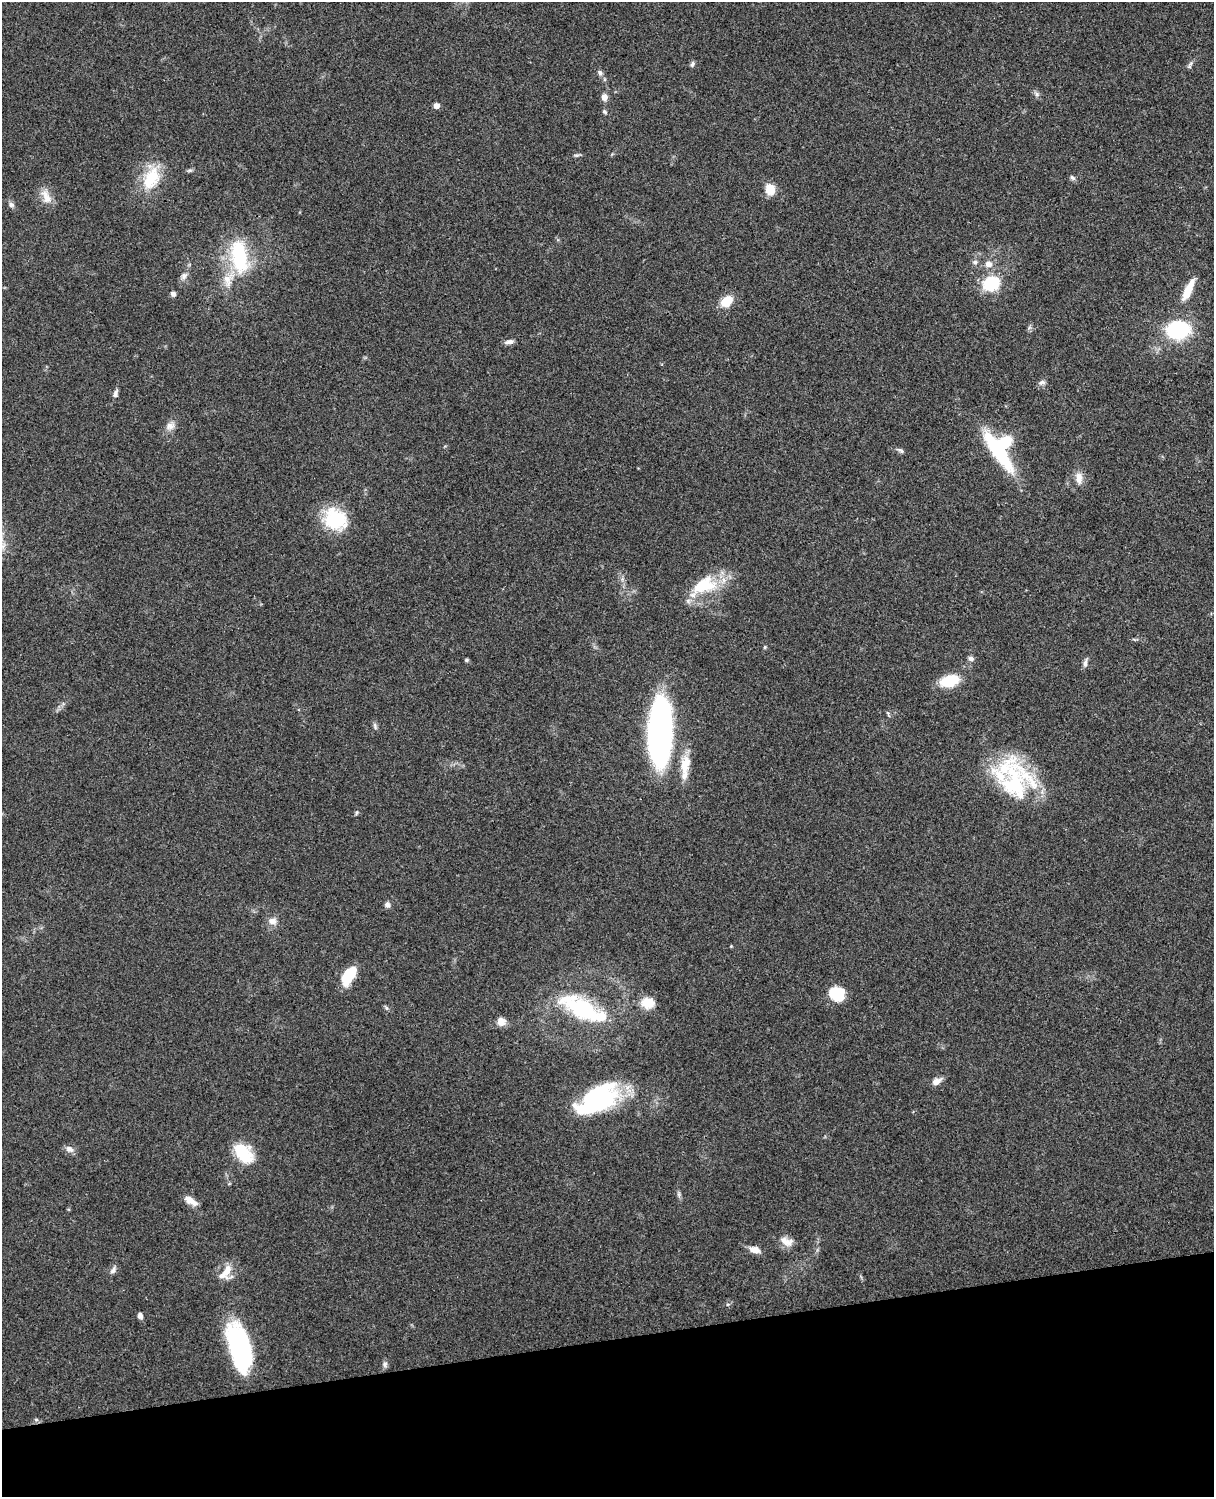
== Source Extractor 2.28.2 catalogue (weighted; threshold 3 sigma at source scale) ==
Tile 10 of 4 x 3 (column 2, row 3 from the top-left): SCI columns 1331-2542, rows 165-1659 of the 5088 x 4928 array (HDU 1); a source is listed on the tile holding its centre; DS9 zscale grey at full resolution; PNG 1216 x 1499 px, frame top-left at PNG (2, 2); no overlay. Shown black and unused: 10% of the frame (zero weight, under 3 of 4 exposures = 6% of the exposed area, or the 3 px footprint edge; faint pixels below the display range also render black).
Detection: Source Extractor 2.28.2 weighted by HDU 2 'WHT'; one run over the whole footprint, this tile lists its part. Background 0.0884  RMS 0.0061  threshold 0.0275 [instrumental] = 3 sigma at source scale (4.5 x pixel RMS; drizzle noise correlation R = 1.50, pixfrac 1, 0.05/0.05 arcsec/px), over >= 5 px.
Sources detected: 73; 2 inside a brighter object's white glare — not listed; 7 inside a brighter listed object's ellipse — not listed separately; the other 64 listed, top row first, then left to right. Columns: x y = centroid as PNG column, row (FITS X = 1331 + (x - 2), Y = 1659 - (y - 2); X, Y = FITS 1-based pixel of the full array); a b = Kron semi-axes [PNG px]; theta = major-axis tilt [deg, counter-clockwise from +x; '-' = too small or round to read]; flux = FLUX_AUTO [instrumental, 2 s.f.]
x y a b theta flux
692 64 7 5 61 1.4
1190 65 12 4 70 1.4
600 73 8 5 -70 1.6
1037 94 8 5 -37 1.6
604 97 8 7 - 3.5
436 106 5 5 - 4.3
604 112 7 5 -36 1
576 155 8 4 -1 1.1
151 178 32 19 64 23
1072 178 9 6 -39 1.4
770 190 11 9 -81 10
46 196 23 11 -61 7
11 205 8 7 - 1.8
239 256 43 20 -81 42
975 262 7 6 - 1.6
988 264 8 8 - 4
184 276 10 7 51 2.7
992 284 17 14 21 26
1188 290 25 8 64 12
173 294 6 6 - 1.9
726 301 11 8 37 13
1178 330 13 10 5 88
509 342 11 6 10 2.5
1042 382 10 6 16 1.8
115 394 10 6 75 2.1
170 426 13 9 21 3.8
900 450 12 4 -26 1.6
998 451 50 12 -56 47
1079 478 15 9 -85 5.2
335 519 27 22 -30 31
703 587 42 14 14 23
765 647 4 4 - 0.81
971 658 7 6 - 1.9
466 660 5 4 - 1.1
1085 663 11 5 79 2.2
949 681 16 10 16 23
888 714 9 2 -65 0.75
375 726 11 4 -74 1.4
660 731 53 17 88 270
685 764 27 12 82 12
1014 785 58 44 88 60
357 813 7 3 81 0.85
387 905 7 7 - 2
272 921 11 9 -2 3.9
349 975 20 10 56 19
837 994 16 14 -14 17
647 1003 16 12 -7 10
386 1008 7 5 -60 0.97
582 1008 50 18 -27 63
501 1022 11 10 - 4.4
936 1081 11 7 31 4.4
596 1097 52 25 26 67
69 1149 11 8 -28 3
243 1153 23 15 -51 24
679 1194 7 4 -90 1.2
191 1201 18 7 -32 5.4
787 1241 19 10 -20 5.6
754 1250 13 7 -15 4.9
113 1270 11 6 55 2.2
226 1272 24 11 54 9
140 1316 7 5 -71 2.1
239 1347 43 18 -74 110
385 1364 8 6 89 1.6
36 1420 6 5 - 1.1